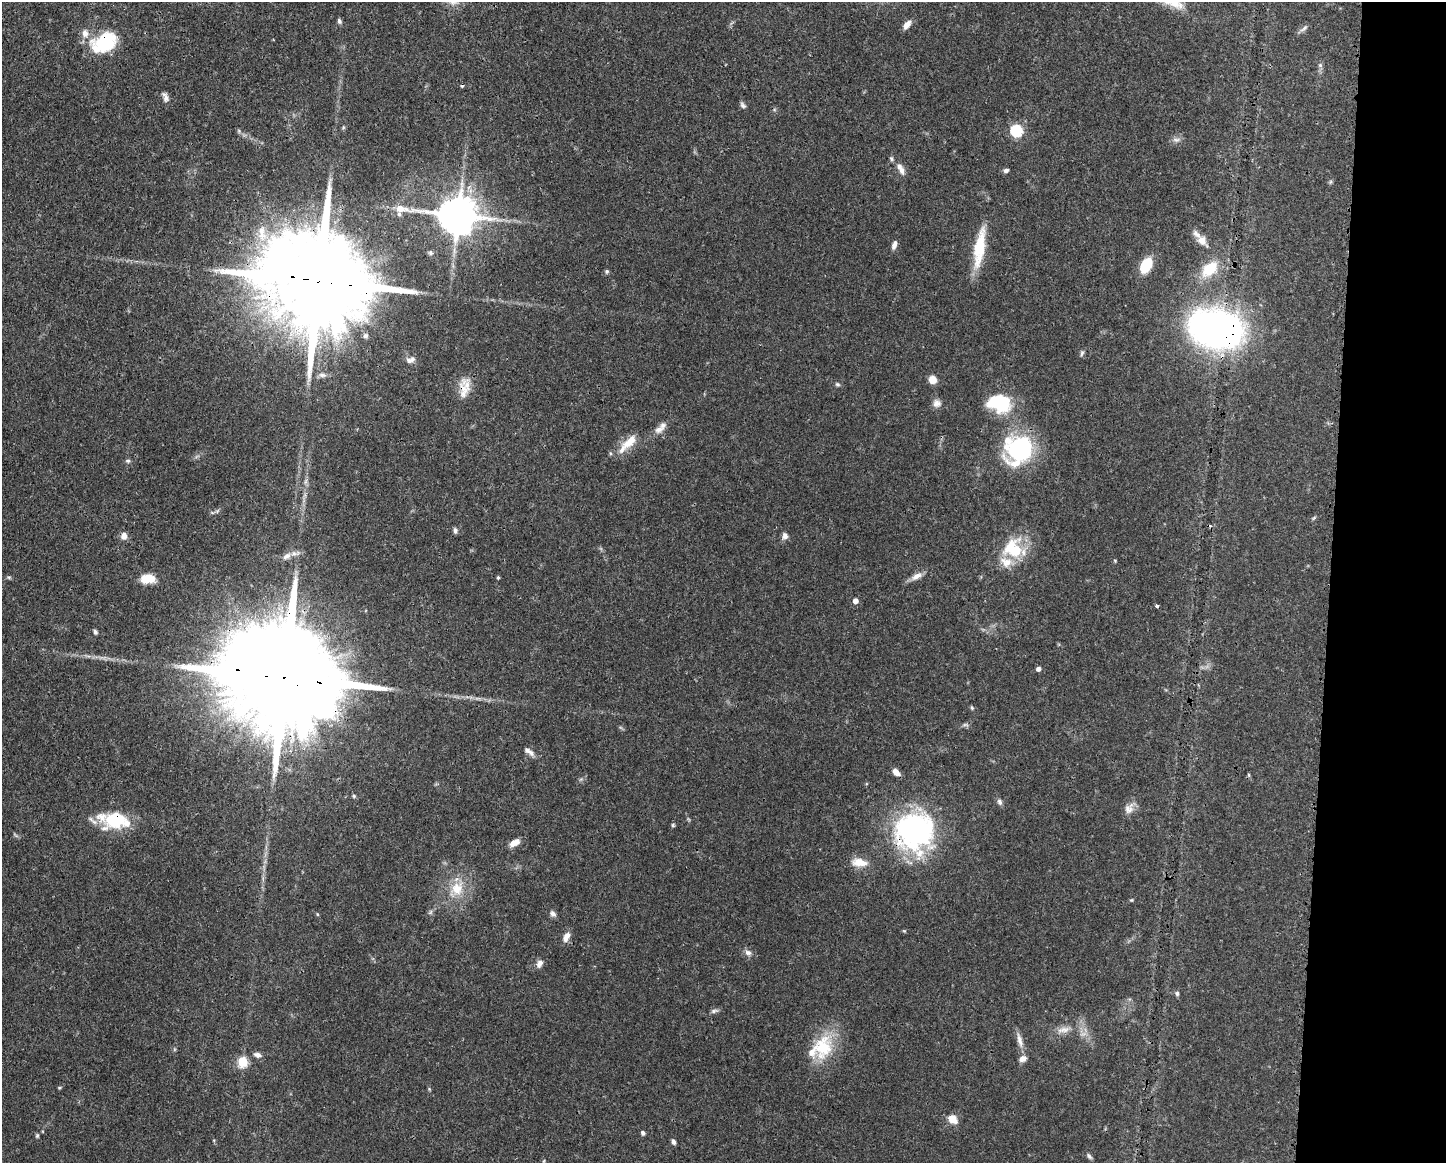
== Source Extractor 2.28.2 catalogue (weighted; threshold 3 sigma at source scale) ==
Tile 9 of 3 x 4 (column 3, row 3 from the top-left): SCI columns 3006-4449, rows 1162-2322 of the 4681 x 4647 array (HDU 1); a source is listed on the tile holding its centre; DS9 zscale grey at full resolution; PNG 1448 x 1165 px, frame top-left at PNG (2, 2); no overlay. Shown black and unused: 8% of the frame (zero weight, under 3 of 4 exposures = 1% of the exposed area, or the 3 px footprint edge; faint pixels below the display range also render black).
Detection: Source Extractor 2.28.2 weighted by HDU 2 'WHT'; one run over the whole footprint, this tile lists its part. Background 0.0413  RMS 0.0028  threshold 0.0125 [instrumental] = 3 sigma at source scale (4.5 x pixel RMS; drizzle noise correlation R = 1.50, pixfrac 1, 0.05/0.05 arcsec/px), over >= 5 px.
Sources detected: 105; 1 too faint to see at this stretch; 1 inside a brighter object's white glare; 2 cosmic-ray / hot-pixel residue — not listed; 13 inside a brighter listed object's ellipse — not listed separately; the other 88 listed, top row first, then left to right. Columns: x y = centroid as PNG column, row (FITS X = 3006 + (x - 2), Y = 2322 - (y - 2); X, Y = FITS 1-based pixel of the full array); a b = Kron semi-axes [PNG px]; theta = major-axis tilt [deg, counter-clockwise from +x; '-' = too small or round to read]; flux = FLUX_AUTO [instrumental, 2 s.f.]
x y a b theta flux
339 21 7 5 -75 0.58
907 25 10 6 55 2.1
1304 28 13 4 41 0.88
104 42 32 21 27 15
1320 65 7 5 -43 0.62
165 97 14 7 -72 1.3
743 105 9 6 -45 0.75
1017 130 7 6 - 20
1176 140 12 6 -3 1.2
891 159 6 5 - 0.52
1006 170 6 5 - 0.73
901 171 11 8 -83 1.5
1330 182 6 4 71 0.4
458 215 15 11 -4 770
262 231 16 11 -76 3.8
1202 240 14 9 -45 2.8
894 245 12 6 72 1.2
979 248 51 12 81 11
430 253 7 6 - 0.63
1146 265 12 8 59 12
1209 269 23 14 43 8.4
607 271 6 5 - 0.46
321 281 38 24 -9 8900
1216 329 45 30 -13 140
365 336 7 7 - 0.74
1082 353 9 5 77 0.6
411 360 13 7 20 1.4
322 375 11 6 -6 0.98
932 380 8 7 - 3.1
837 384 7 5 -16 0.52
464 391 33 13 -89 4.7
937 403 11 10 - 1.6
999 403 26 19 -12 15
659 429 15 9 24 1.9
630 441 27 11 43 5
1020 449 32 26 48 33
128 461 7 5 -12 0.55
306 481 9 4 71 0.71
455 530 7 5 -86 0.74
124 536 10 8 -87 1.5
785 536 8 6 -74 1.3
1014 549 25 23 -28 14
287 556 13 8 35 1.7
916 576 17 7 28 2.1
9 577 6 5 - 0.43
498 578 3 3 - 0.62
147 579 15 10 2 5.2
855 601 6 6 - 1.3
1157 606 3 3 - 0.64
95 632 6 4 -54 0.65
1038 669 5 5 - 0.88
285 677 48 24 -9 13000
972 708 6 4 -70 0.37
965 725 9 4 -8 0.58
531 753 12 7 -50 1.2
896 772 9 5 -43 1.9
1249 775 6 4 -71 0.32
354 796 5 4 - 0.38
999 802 9 6 -70 0.85
1129 808 16 11 61 2.3
116 820 33 20 -6 15
673 825 5 4 - 0.42
914 831 43 42 - 54
16 835 10 3 -40 0.41
514 843 13 6 27 2.4
859 862 20 10 -7 3.8
457 889 20 18 57 7.1
1131 900 5 4 - 0.29
317 914 5 3 - 0.24
553 914 8 6 -44 1
904 931 5 4 - 0.29
566 937 12 7 58 2
748 953 10 7 -31 1.2
539 964 12 7 62 1.4
1177 993 6 5 - 0.55
714 1011 11 5 21 0.78
1063 1030 21 8 12 2.8
1020 1040 21 7 -76 2.1
823 1047 35 25 74 13
257 1055 9 6 -13 1.2
243 1062 6 6 - 14
59 1088 4 4 - 0.32
429 1089 4 4 - 0.3
953 1119 12 9 -42 2.9
643 1133 6 5 - 0.66
37 1136 6 5 - 0.4
673 1142 7 4 -69 0.79
1089 1156 8 5 -50 0.68
Overlapping masked pixels (flux is a lower limit): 7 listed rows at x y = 104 42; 321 281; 1216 329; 464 391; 285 677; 116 820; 914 831